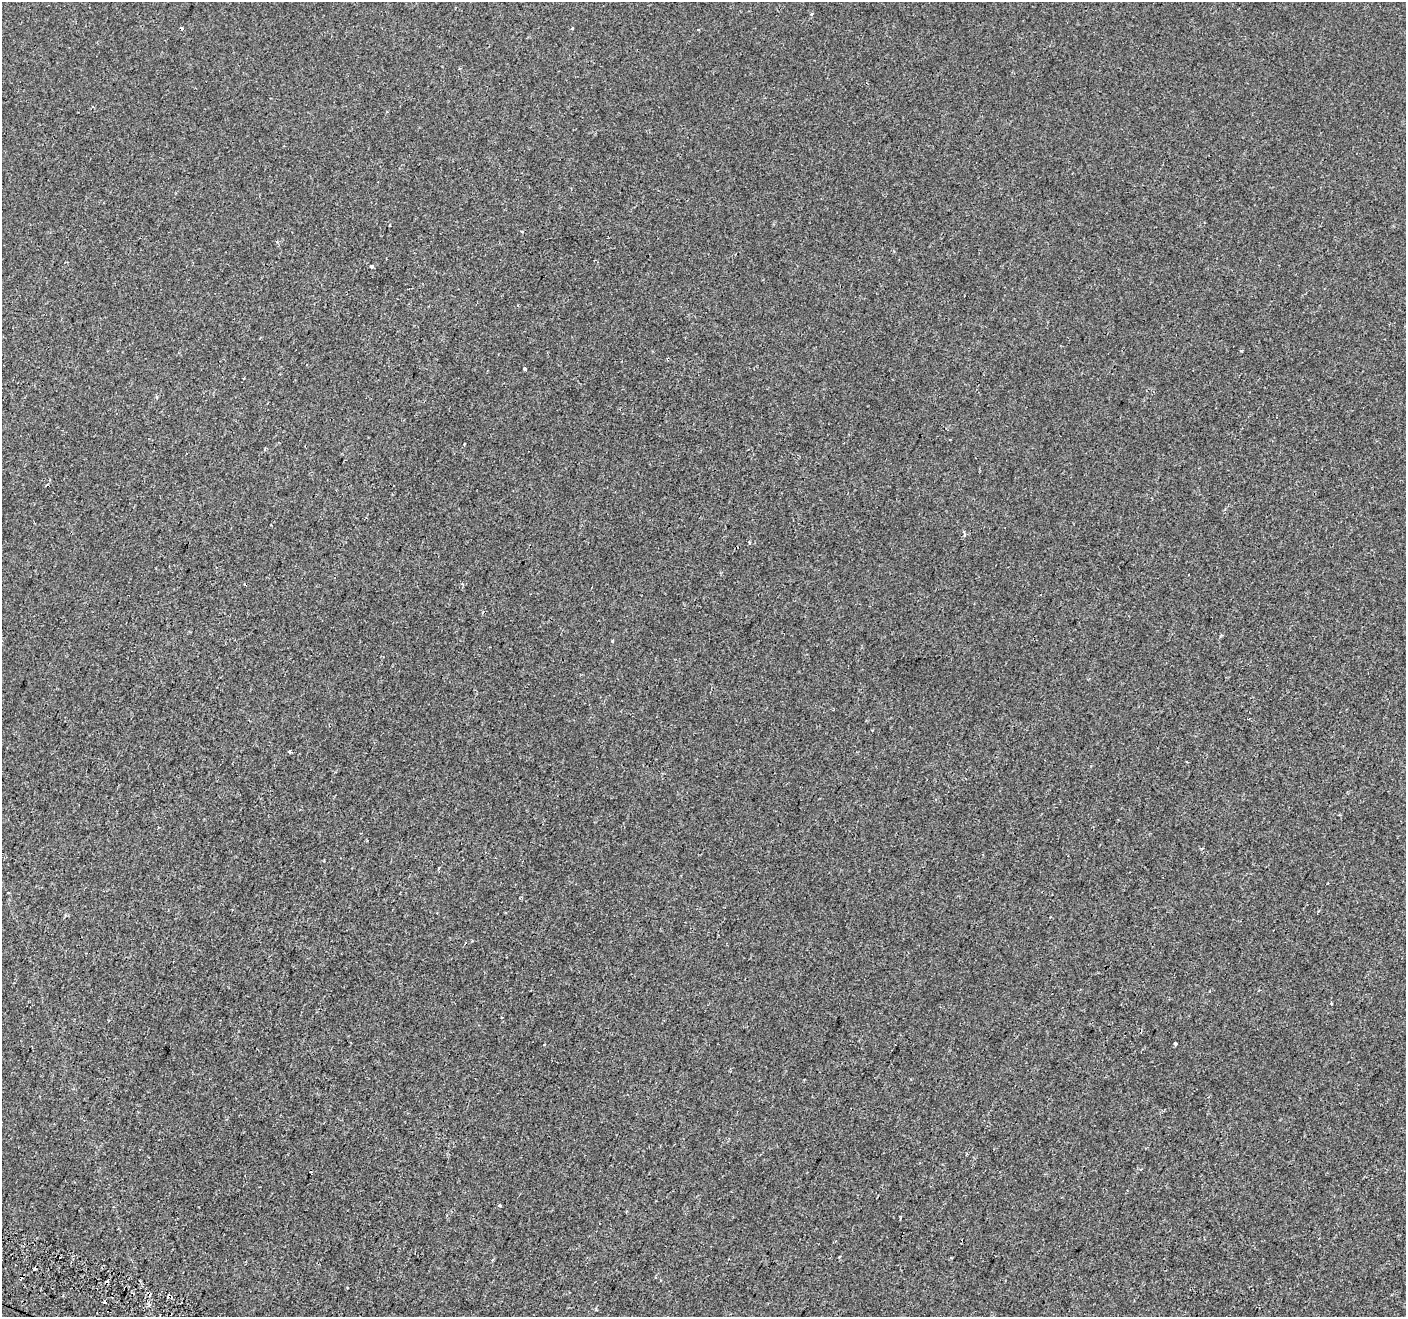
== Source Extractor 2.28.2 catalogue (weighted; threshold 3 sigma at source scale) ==
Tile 7 of 4 x 4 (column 3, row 2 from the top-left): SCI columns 2861-4264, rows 2888-4202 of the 5715 x 5844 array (HDU 1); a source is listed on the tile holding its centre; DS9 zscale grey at full resolution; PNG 1408 x 1319 px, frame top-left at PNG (2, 2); no overlay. Shown black and unused: <1% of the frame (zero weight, under 2 of 3 exposures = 3% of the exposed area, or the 3 px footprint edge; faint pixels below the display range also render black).
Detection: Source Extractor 2.28.2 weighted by HDU 2 'WHT'; one run over the whole footprint, this tile lists its part. Background 8.02e-04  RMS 0.003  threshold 0.0136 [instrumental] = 3 sigma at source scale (4.5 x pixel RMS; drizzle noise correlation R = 1.50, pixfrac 1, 0.0396/0.0396 arcsec/px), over >= 5 px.
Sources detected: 21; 7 cosmic-ray / hot-pixel residue — not listed; the other 14 listed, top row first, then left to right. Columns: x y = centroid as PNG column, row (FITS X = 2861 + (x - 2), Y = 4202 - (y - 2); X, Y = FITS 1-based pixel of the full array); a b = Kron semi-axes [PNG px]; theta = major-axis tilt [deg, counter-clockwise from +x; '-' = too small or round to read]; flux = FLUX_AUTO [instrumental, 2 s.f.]
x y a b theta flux
812 14 4 4 - 0.51
572 28 3 3 - 1
371 266 4 3 - 1.1
525 369 3 3 - 1
244 378 3 2 - 0.26
465 444 3 3 - 0.4
612 641 4 3 - 0.28
290 751 3 3 - 1.4
438 868 5 3 - 0.35
1331 1002 4 2 - 0.3
1175 1044 3 3 - 0.97
1141 1169 4 3 - 0.3
499 1205 3 3 - 0.85
168 1296 4 4 - 1.2
Overlapping masked pixels (flux is a lower limit): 1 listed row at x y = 168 1296
Unlisted compact peaks at least as high as the median listed source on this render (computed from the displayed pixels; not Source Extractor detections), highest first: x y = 1241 351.